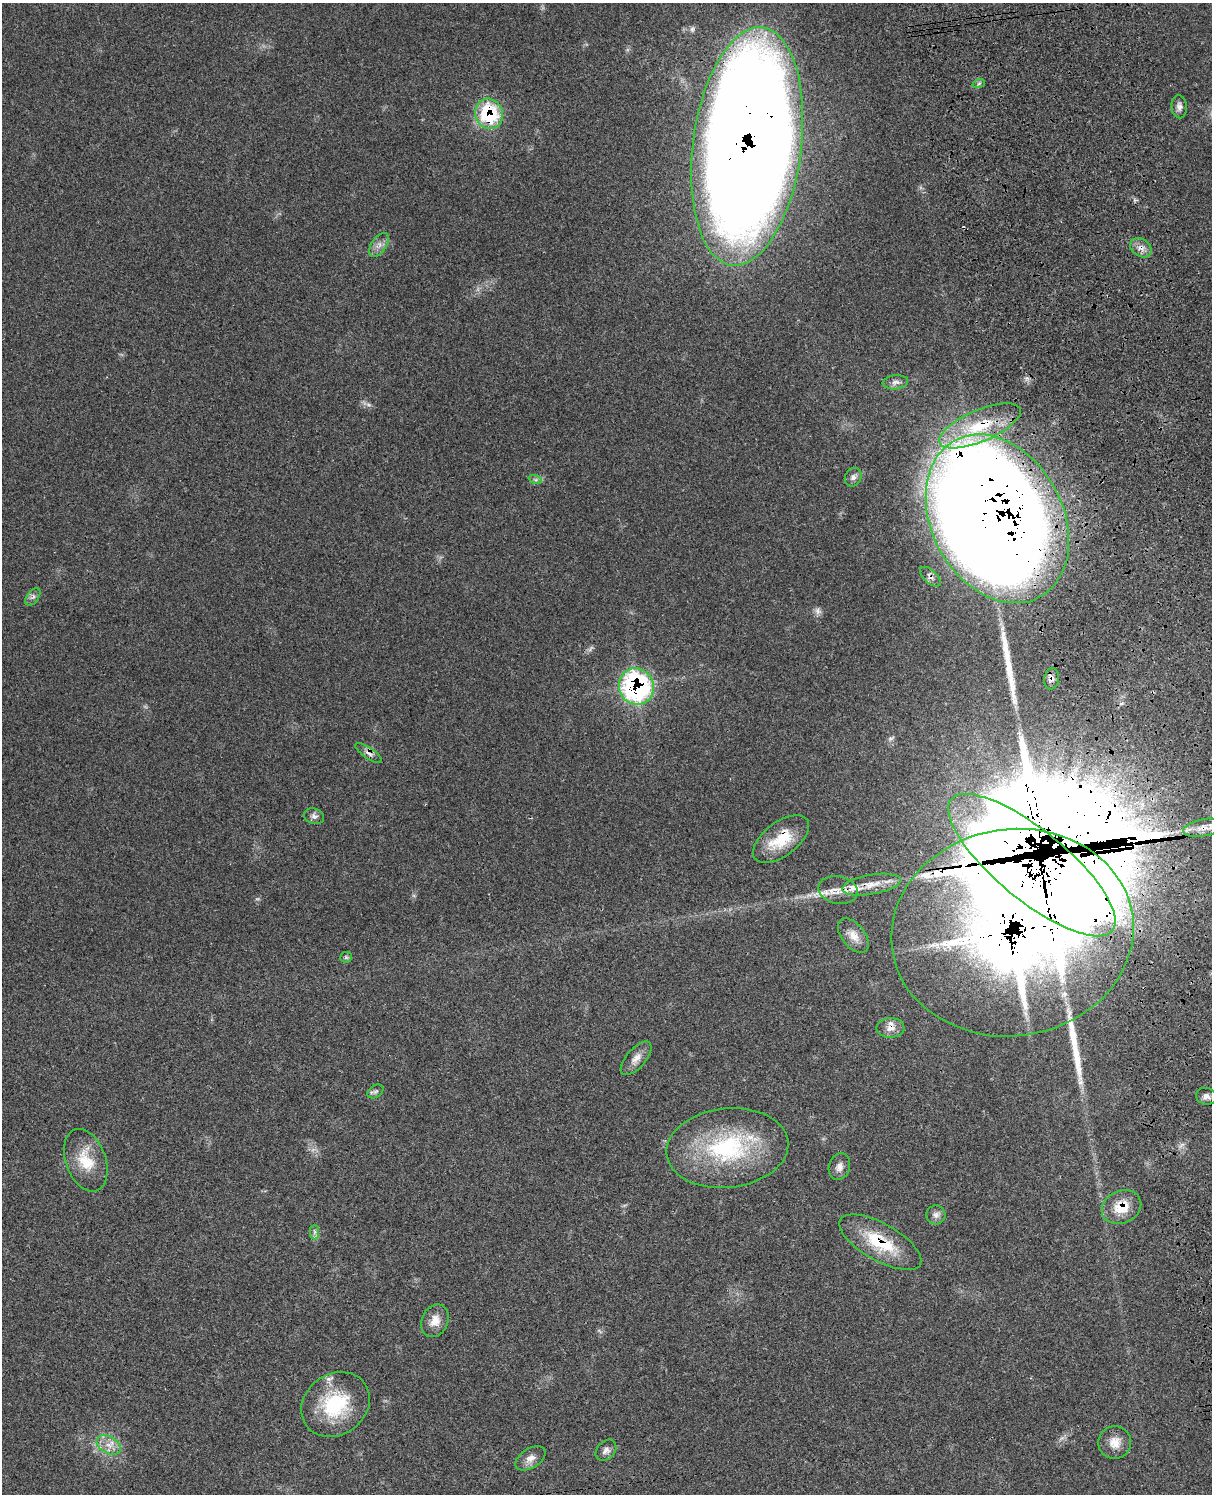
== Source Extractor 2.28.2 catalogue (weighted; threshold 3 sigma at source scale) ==
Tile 6 of 4 x 3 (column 2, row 2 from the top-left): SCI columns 1334-2543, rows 1776-3267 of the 5077 x 4925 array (HDU 1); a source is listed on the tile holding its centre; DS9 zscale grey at full resolution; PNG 1214 x 1496 px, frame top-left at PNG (2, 3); each listed source drawn as its Kron ellipse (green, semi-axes under 4 px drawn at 4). Shown black and unused: <1% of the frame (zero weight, under 3 of 4 exposures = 6% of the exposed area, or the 3 px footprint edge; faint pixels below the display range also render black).
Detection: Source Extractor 2.28.2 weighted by HDU 2 'WHT'; one run over the whole footprint, this tile lists its part. Background 0.0987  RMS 0.0063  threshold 0.0285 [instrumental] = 3 sigma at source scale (4.5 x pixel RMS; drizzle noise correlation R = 1.50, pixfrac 1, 0.05/0.05 arcsec/px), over >= 5 px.
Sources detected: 58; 4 too faint to see at this stretch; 4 inside a brighter object's white glare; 1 cosmic-ray / hot-pixel residue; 2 long thin detections or spike segments (spike, bleed or trail) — neither listed nor drawn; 5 inside a brighter listed object's ellipse — not listed separately; the other 42 listed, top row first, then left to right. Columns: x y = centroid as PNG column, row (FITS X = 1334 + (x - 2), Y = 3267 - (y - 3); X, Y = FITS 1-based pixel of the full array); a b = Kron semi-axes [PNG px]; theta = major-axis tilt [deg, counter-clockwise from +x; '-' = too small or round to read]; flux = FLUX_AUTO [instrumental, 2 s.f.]
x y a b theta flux
979 83 6 4 20 0.96
1179 107 11 7 -87 3.2
489 114 15 13 -68 47
747 146 120 54 83 3000
379 245 13 7 57 3.9
1141 248 12 8 -31 4.2
895 382 13 7 6 3.1
980 426 44 15 23 30
853 477 10 8 59 2.6
535 479 7 4 -19 1.4
997 519 89 65 -61 3200
930 577 13 6 -43 2.6
33 597 10 5 52 1.9
1052 679 10 7 81 3
636 686 18 17 - 120
369 753 16 5 -34 3.4
314 816 10 7 -17 2.7
1203 828 20 8 12 8.3
781 839 32 17 37 22
1032 865 104 35 -39 9600
871 885 30 10 10 11
838 890 20 13 -11 8.4
1012 933 121 103 9 6700
853 936 20 11 -51 7.5
346 957 6 5 - 1
890 1028 14 10 1 5.3
636 1058 21 9 49 5.8
375 1091 8 6 33 1.7
1206 1096 10 8 -13 3.1
727 1148 61 39 6 80
86 1160 32 20 -70 19
839 1167 13 10 72 4.3
1121 1207 20 16 24 15
936 1215 9 9 - 2.9
315 1232 7 4 90 1.6
880 1242 46 18 -29 33
435 1321 17 13 67 7.4
335 1405 36 30 36 43
1115 1442 16 16 - 8.1
109 1445 13 8 -30 5.7
606 1450 12 8 47 3.2
530 1458 17 9 32 5.2
Overlapping masked pixels (flux is a lower limit): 18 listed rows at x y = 489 114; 747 146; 1141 248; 980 426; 997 519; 930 577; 1052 679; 636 686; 369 753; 1203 828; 781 839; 1032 865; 871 885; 838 890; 1012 933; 890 1028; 1121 1207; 880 1242
Isophote crosses this tile's border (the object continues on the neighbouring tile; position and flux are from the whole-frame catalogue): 1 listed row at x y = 1203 828